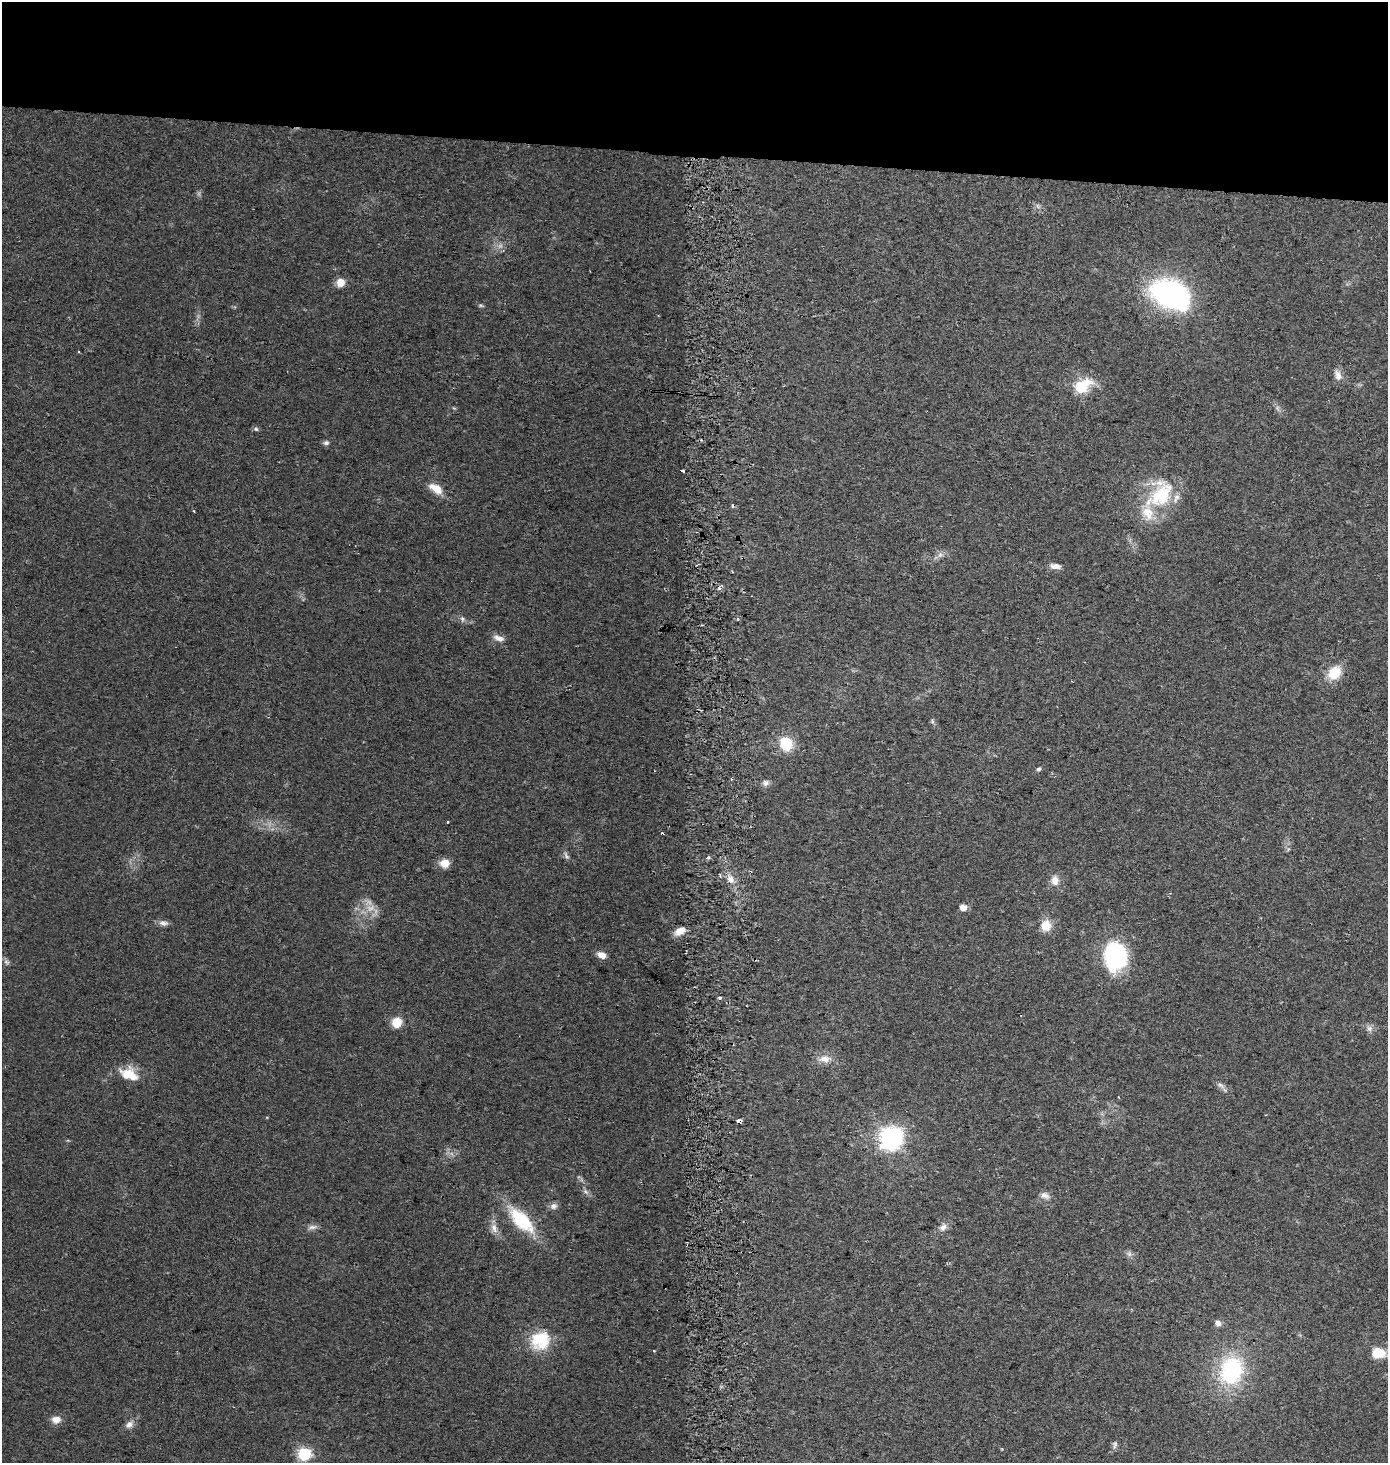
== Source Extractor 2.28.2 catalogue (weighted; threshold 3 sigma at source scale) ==
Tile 2 of 3 x 3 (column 2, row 1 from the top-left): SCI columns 1648-3033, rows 2932-4392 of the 4700 x 4392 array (HDU 1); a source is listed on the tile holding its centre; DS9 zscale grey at full resolution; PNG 1390 x 1465 px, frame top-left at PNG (2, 2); no overlay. Shown black and unused: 11% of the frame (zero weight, under 2 of 3 exposures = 2% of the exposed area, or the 3 px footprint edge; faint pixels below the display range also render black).
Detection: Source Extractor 2.28.2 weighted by HDU 2 'WHT'; one run over the whole footprint, this tile lists its part. Background 0.0544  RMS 0.0081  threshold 0.0365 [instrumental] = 3 sigma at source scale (4.5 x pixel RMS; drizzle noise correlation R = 1.50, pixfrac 1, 0.0396/0.0396 arcsec/px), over >= 5 px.
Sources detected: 71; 3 too faint to see at this stretch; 6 cosmic-ray / hot-pixel residue — not listed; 3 inside a brighter listed object's ellipse — not listed separately; the other 59 listed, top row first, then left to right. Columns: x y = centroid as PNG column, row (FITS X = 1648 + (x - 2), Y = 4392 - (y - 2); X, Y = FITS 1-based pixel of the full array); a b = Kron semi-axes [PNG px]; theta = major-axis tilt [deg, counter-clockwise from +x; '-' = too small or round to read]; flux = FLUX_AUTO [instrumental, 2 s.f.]
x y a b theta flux
340 282 9 9 - 8
1171 294 33 20 -24 230
481 305 7 4 -19 1.3
79 352 3 2 - 0.72
1338 375 15 8 -69 5.7
1082 387 8 6 34 81
256 429 6 6 - 1.5
701 439 4 3 - 0.96
326 443 7 6 - 2.2
436 489 19 10 -35 12
1163 493 42 29 -82 49
940 555 9 6 68 3
1055 566 14 7 -6 4.7
720 588 4 4 - 2.9
462 618 7 4 -19 1.7
737 619 4 3 - 1.9
499 638 14 7 -16 5.1
1334 673 16 12 47 20
932 721 6 4 -72 1.3
786 744 7 6 - 55
1039 769 6 4 4 1.5
766 783 9 8 - 3.1
566 856 12 5 -61 2.4
708 858 4 3 - 2.8
444 863 10 9 - 10
731 879 11 9 -47 6.6
1055 880 14 11 -89 7
963 907 6 5 - 7.3
163 923 13 7 -7 3.8
1046 925 12 11 - 12
680 931 13 8 27 7.9
602 955 10 6 -25 7
1116 956 27 21 -87 100
720 998 3 3 - 4.4
397 1022 9 8 - 16
1369 1028 9 8 - 3.3
825 1059 18 10 0 8.3
132 1076 23 14 -56 15
1220 1085 13 6 -30 3.3
1118 1097 3 2 - 0.7
739 1121 4 4 - 9.2
891 1138 8 8 - 550
585 1191 9 5 -45 2.5
1045 1195 13 8 -25 4.5
554 1206 10 8 33 3.5
521 1220 31 14 -46 48
312 1227 13 6 5 3.5
943 1227 11 8 34 4.7
494 1228 15 8 -65 6.2
1129 1254 8 6 -69 2.5
1218 1323 8 7 - 3.5
540 1340 26 24 36 31
654 1351 3 2 - 1.3
1378 1353 10 8 3 27
1231 1371 30 24 76 82
56 1419 11 8 5 6.7
129 1424 11 8 37 4.4
1115 1444 11 5 76 2.5
304 1454 6 6 - 100
Overlapping masked pixels (flux is a lower limit): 1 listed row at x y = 739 1121
Isophote crosses this tile's border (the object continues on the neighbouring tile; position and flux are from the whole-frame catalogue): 1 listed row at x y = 1378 1353